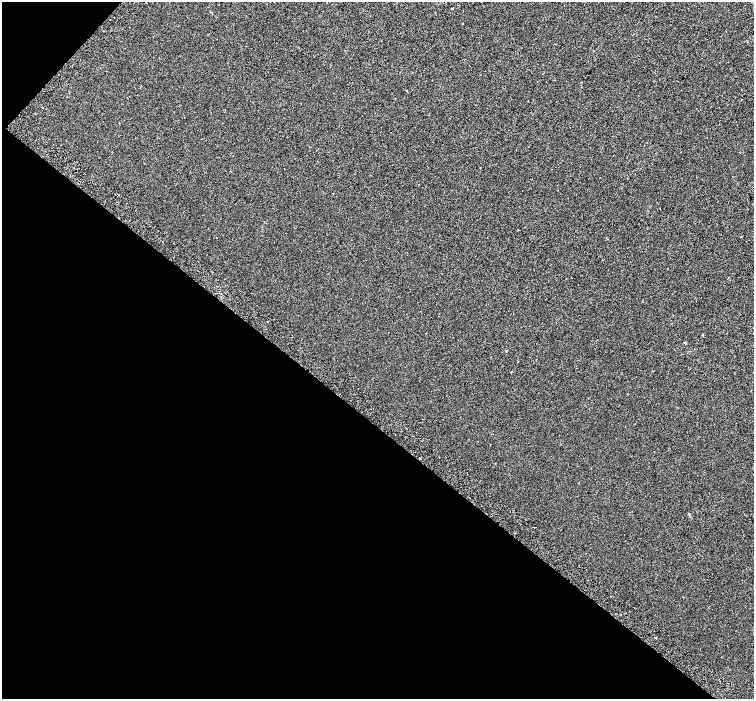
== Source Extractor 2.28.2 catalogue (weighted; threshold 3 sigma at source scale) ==
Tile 9 of 4 x 4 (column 1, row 3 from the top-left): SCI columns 68-1570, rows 1717-3109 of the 6139 x 6154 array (HDU 1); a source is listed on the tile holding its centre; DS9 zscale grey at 2 x 2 block average (1 PNG px = mean of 2 x 2 image px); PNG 756 x 701 px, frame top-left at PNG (2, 2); no overlay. Shown black and unused: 41% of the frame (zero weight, under 2 of 3 exposures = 4% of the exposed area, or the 3 px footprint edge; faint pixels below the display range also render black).
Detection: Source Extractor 2.28.2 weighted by HDU 2 'WHT'; one run over the whole footprint, this tile lists its part. Background 0.00116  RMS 0.0055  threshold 0.0246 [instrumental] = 3 sigma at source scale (4.5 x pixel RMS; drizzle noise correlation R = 1.50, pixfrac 1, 0.0396/0.0396 arcsec/px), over >= 5 px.
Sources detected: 9; all 9 listed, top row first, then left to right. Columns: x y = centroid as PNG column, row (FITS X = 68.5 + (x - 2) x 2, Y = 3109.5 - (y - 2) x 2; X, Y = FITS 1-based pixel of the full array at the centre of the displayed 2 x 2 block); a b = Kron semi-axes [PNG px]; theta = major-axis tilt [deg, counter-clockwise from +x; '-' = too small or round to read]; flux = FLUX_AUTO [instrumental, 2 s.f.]
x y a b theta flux
406 91 2 2 - 0.58
741 237 2 2 - 0.51
216 238 2 2 - 0.72
268 321 2 2 - 0.57
685 343 3 2 - 0.75
506 351 2 2 - 2
511 372 2 2 - 0.85
420 458 2 2 - 2.1
656 638 2 2 - 0.7
Overlapping masked pixels (flux is a lower limit): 1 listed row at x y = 420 458